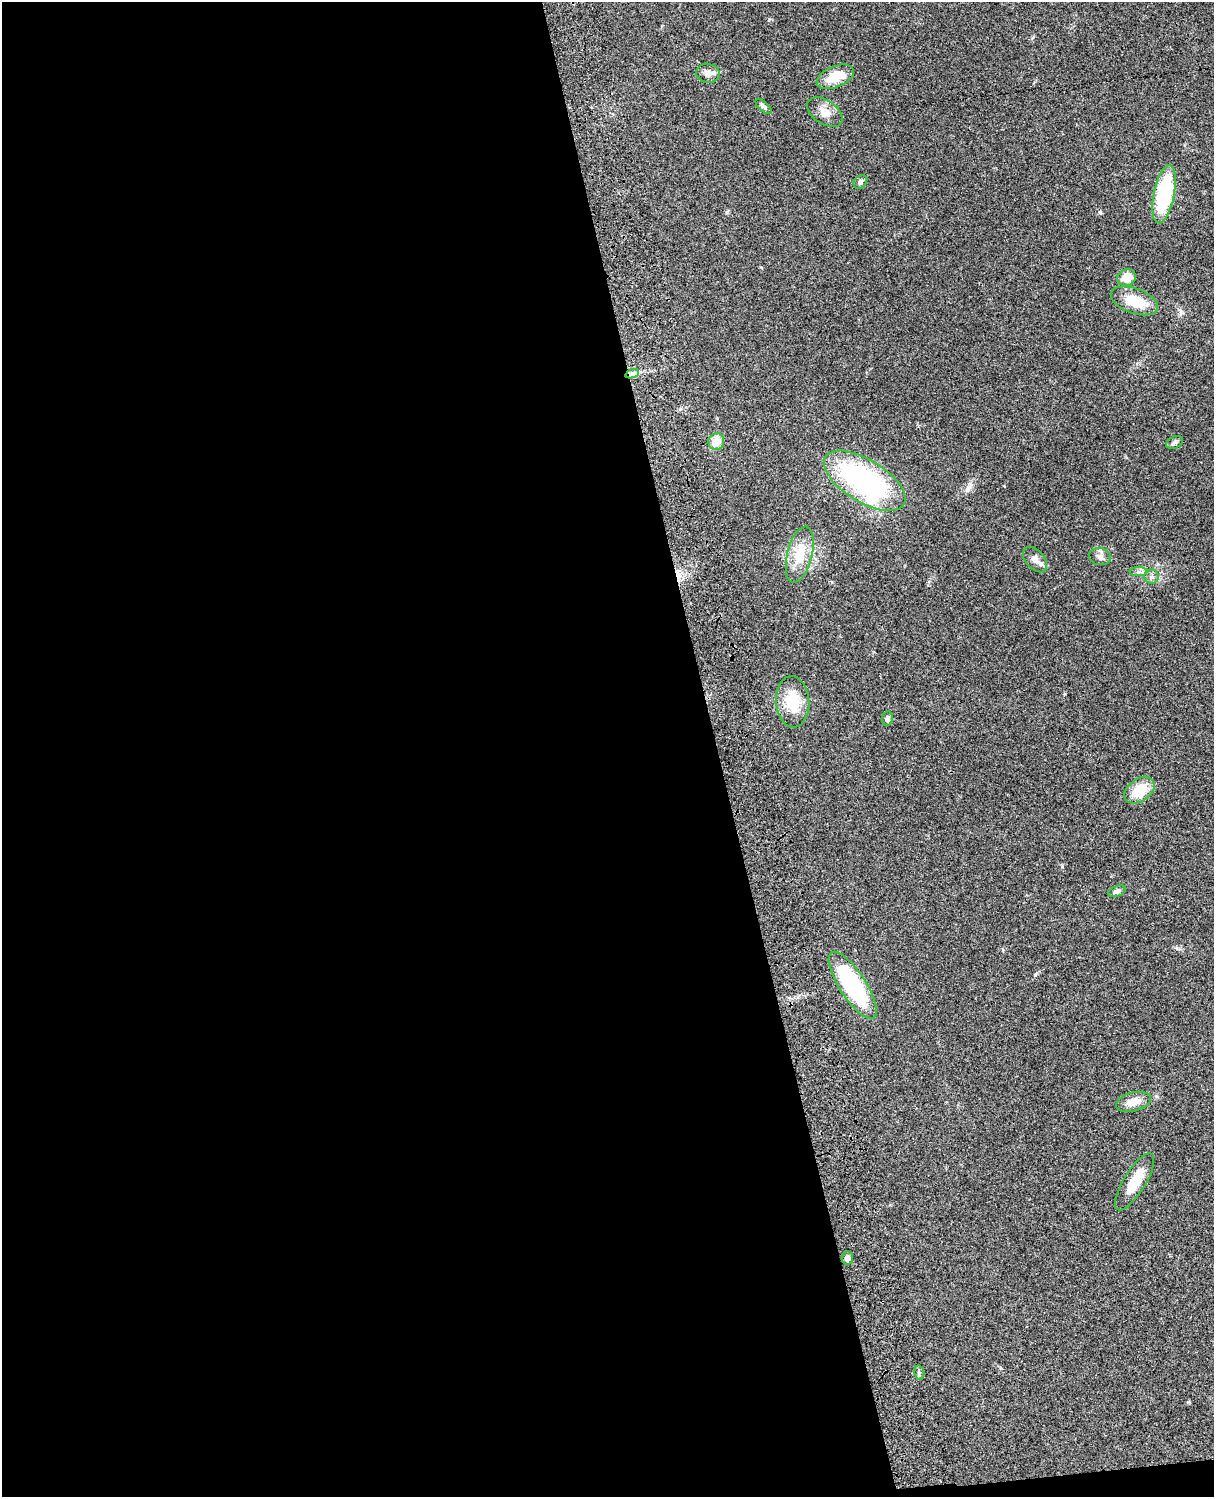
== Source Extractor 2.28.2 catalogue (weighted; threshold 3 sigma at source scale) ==
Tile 9 of 4 x 3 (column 1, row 3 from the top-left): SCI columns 121-1332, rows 278-1772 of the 5088 x 4927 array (HDU 1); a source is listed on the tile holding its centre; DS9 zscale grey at full resolution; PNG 1216 x 1499 px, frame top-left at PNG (2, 2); each listed source drawn as its Kron ellipse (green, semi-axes under 4 px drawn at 4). Shown black and unused: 60% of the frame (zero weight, under 3 of 4 exposures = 6% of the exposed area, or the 3 px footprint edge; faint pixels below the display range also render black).
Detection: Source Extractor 2.28.2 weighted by HDU 2 'WHT'; one run over the whole footprint, this tile lists its part. Background 0.0774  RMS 0.0058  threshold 0.0259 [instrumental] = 3 sigma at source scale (4.5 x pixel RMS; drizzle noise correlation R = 1.50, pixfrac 1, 0.05/0.05 arcsec/px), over >= 5 px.
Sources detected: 28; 1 inside a brighter object's white glare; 1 cosmic-ray / hot-pixel residue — neither listed nor drawn; the other 26 listed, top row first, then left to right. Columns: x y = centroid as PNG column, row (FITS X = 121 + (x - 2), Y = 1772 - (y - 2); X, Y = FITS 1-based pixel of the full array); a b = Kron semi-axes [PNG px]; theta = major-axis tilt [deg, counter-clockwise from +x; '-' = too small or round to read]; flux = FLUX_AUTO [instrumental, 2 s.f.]
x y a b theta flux
708 73 12 9 -8 3.4
835 77 20 10 23 13
764 106 10 4 -43 1.5
825 112 20 12 -34 6
860 182 7 6 - 1.7
1164 194 29 10 78 51
1127 278 9 8 - 8.2
1134 301 25 12 -20 16
632 374 7 4 18 1.5
716 442 8 8 - 7.6
1174 442 9 5 22 1.4
865 481 46 21 -31 100
800 555 29 12 76 16
1100 556 11 8 -13 2.8
1035 560 15 9 -48 4.1
1138 572 8 4 0 1.7
1152 577 7 7 - 1.8
793 702 25 16 -86 18
887 719 7 5 84 1.6
1139 790 17 11 36 16
1117 891 9 5 22 1.9
853 985 39 13 -57 68
1133 1102 18 9 14 6.9
1135 1182 33 11 58 14
847 1258 6 5 - 2.6
919 1372 7 5 -80 1.2
Unlisted compact peaks at least as high as the median listed source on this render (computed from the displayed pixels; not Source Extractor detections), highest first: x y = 1062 866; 1100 212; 1035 975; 727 212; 769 19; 1156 1096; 1177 948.